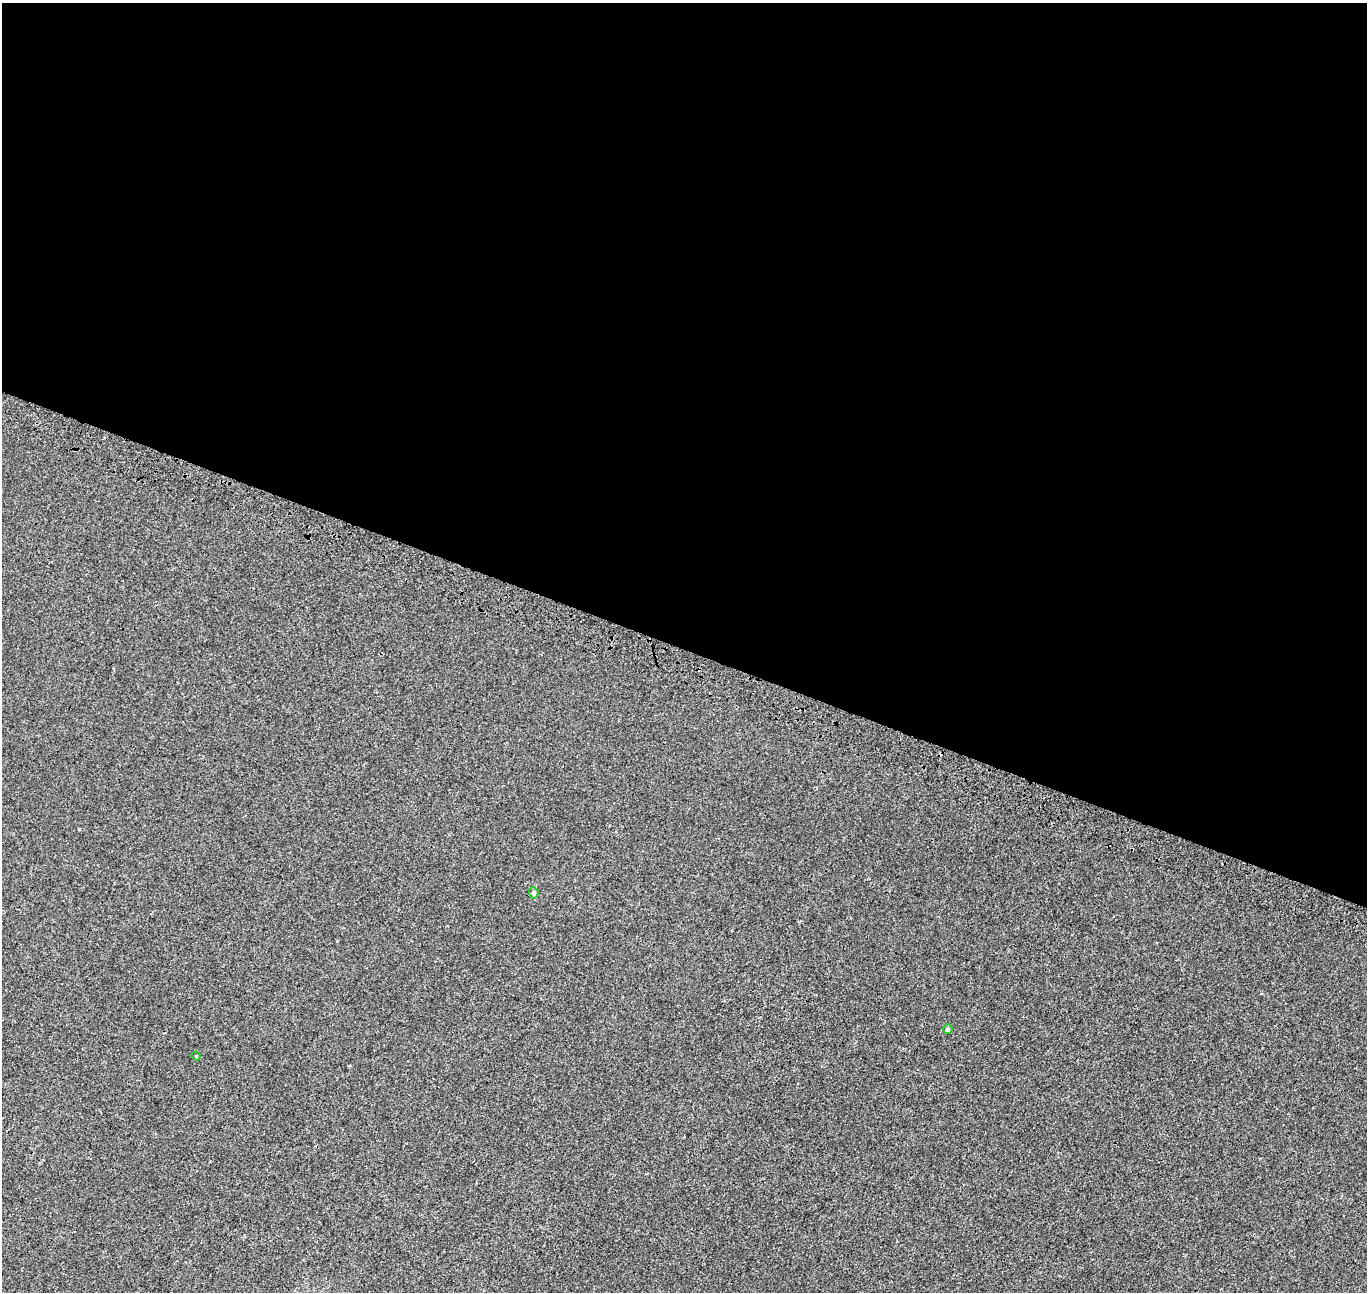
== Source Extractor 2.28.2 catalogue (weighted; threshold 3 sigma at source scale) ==
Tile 3 of 4 x 4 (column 3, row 1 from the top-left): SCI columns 2868-4232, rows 4195-5484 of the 5742 x 5874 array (HDU 1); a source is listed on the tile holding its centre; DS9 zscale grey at full resolution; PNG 1369 x 1294 px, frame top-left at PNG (2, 3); each listed source drawn as its Kron ellipse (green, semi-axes under 4 px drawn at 4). Shown black and unused: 50% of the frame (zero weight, under 3 of 4 exposures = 9% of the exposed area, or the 3 px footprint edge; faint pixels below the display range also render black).
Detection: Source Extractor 2.28.2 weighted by HDU 2 'WHT'; one run over the whole footprint, this tile lists its part. Background 0.001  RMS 0.0029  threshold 0.0131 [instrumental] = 3 sigma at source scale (4.5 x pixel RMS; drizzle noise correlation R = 1.50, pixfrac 1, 0.0396/0.0396 arcsec/px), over >= 5 px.
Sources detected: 3; all 3 listed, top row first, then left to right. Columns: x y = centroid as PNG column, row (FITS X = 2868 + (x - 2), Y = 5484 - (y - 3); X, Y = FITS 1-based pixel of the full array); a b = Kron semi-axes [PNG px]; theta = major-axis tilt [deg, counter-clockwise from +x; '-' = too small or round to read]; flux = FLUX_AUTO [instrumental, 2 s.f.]
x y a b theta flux
534 893 5 5 - 0.74
948 1029 5 4 - 0.61
196 1056 4 4 - 0.28